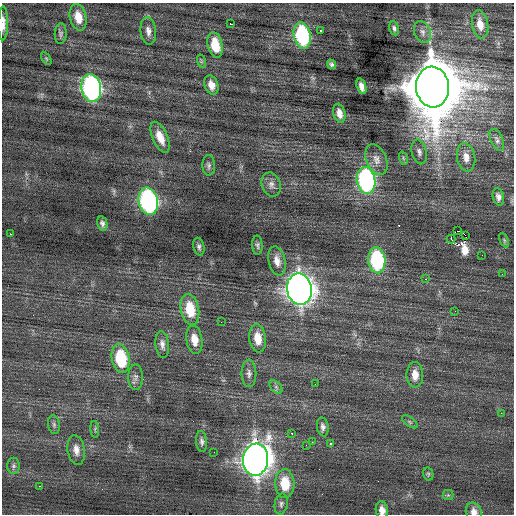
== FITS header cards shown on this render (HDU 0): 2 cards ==
NAXIS1  =                  512 / Axis length
NAXIS2  =                  512 / Axis length

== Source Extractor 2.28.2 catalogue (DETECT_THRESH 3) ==
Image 512 x 512 px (HDU 0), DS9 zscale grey, 1 PNG px = 1 image px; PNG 516 x 516 px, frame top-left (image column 1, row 512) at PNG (2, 3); each listed source drawn as its Kron ellipse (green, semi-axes under 4 px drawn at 4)
Background 0.0657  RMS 0.8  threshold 2.4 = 3 sigma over >= 5 px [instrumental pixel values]
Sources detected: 77; all 77 listed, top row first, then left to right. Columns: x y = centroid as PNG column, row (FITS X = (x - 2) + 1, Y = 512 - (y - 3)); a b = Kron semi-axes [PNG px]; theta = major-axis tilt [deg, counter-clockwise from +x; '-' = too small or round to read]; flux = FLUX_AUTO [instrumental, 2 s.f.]
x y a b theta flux
78 17 13 8 -76 840
3 23 17 5 89 400
231 24 3 2 - 160
480 24 14 8 -80 580
394 28 7 5 -78 150
148 31 14 7 -84 310
320 31 3 2 - 92
422 32 11 8 -66 280
61 34 10 6 87 160
302 35 13 8 -78 5900
215 45 13 7 -78 1300
46 58 7 4 -58 85
201 61 7 4 -72 84
331 64 5 4 - 120
211 85 10 6 -72 460
361 86 8 4 -72 300
432 87 20 16 -84 480000
91 88 14 10 -80 15000
339 113 10 6 -76 390
160 137 16 7 -67 700
497 140 12 6 -66 170
419 152 12 7 -76 260
466 157 14 9 -79 480
403 158 7 4 -71 84
376 159 16 10 -67 430
209 165 10 6 -88 160
366 180 13 9 -81 12000
271 184 12 9 -69 290
498 197 9 5 -75 220
148 201 14 9 -78 13000
102 224 7 5 -77 160
458 231 3 2 - 3100
10 234 2 2 - 230
465 235 3 2 - 7800
451 239 4 3 - 230000
504 240 8 4 -64 83
257 245 10 5 -88 130
199 247 9 5 -77 150
482 255 2 2 - 32
377 260 13 8 -84 5900
277 261 15 8 -77 450
502 274 2 2 - 42
425 279 4 3 - 75
299 289 16 12 -80 55000
190 309 16 9 -80 1600
455 311 2 2 - 96
221 322 2 2 - 100
258 338 14 8 -83 860
194 340 14 8 -81 710
162 344 13 6 -83 280
121 358 14 9 -81 3000
249 374 13 7 -90 260
415 375 13 8 -89 580
135 377 13 7 90 240
315 384 2 2 - 58
276 387 8 5 -45 120
501 413 2 2 - 120
410 422 9 4 -36 100
54 425 9 6 -81 130
323 427 9 6 -81 200
95 429 8 3 -86 90
292 433 3 2 - 130
202 441 10 5 -84 180
312 442 3 2 - 110
331 444 3 3 - 900
306 445 3 2 - 73
76 450 15 8 -81 450
214 452 2 2 - 67
256 460 16 12 82 67000
13 466 8 6 90 150
428 474 7 5 -79 91
285 484 14 9 -88 1600
39 486 2 2 - 170
448 495 5 5 - 89
281 504 10 6 79 190
382 510 8 6 -81 380
474 511 9 7 -63 310
At the frame edge (FLAGS 8, measured only in part): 3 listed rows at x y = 3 23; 382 510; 474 511